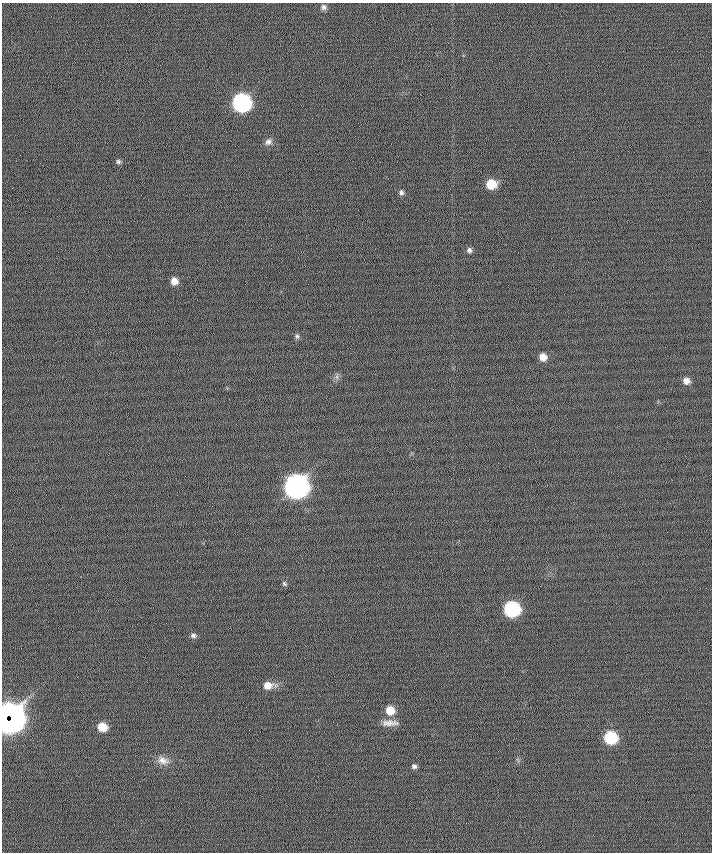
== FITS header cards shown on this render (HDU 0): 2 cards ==
NAXIS1  =                  710 /
NAXIS2  =                  850 /

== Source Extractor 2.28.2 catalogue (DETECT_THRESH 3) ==
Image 710 x 850 px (HDU 0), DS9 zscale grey, 1 PNG px = 1 image px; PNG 714 x 854 px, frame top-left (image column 1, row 850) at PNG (2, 3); no overlay
Background 0.369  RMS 6.2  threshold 18.7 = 3 sigma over >= 5 px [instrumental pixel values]
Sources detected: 25; all 25 listed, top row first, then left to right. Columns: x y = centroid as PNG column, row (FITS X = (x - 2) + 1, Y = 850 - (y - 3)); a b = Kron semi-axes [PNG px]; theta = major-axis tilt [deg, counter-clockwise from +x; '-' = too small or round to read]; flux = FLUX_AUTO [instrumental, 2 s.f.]
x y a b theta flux
324 7 7 6 - 1300
241 103 9 9 - 170000
268 142 9 8 - 1600
118 161 5 5 - 820
491 184 7 7 - 11000
401 192 6 5 - 1100
469 250 6 5 - 1200
174 281 6 6 - 3300
297 336 6 6 - 850
543 357 7 7 - 4000
337 377 7 5 -89 1100
686 381 8 7 - 2900
296 486 10 9 - 520000
284 584 6 5 - 770
512 609 9 8 - 83000
193 635 7 6 - 1200
268 685 10 8 7 4600
390 710 8 8 - 7000
6 718 13 5 90 93000
11 719 14 10 85 220000
390 723 21 7 -1 3200
102 727 7 7 - 8600
610 737 8 8 - 36000
163 760 17 10 -19 3400
414 766 6 5 - 1200